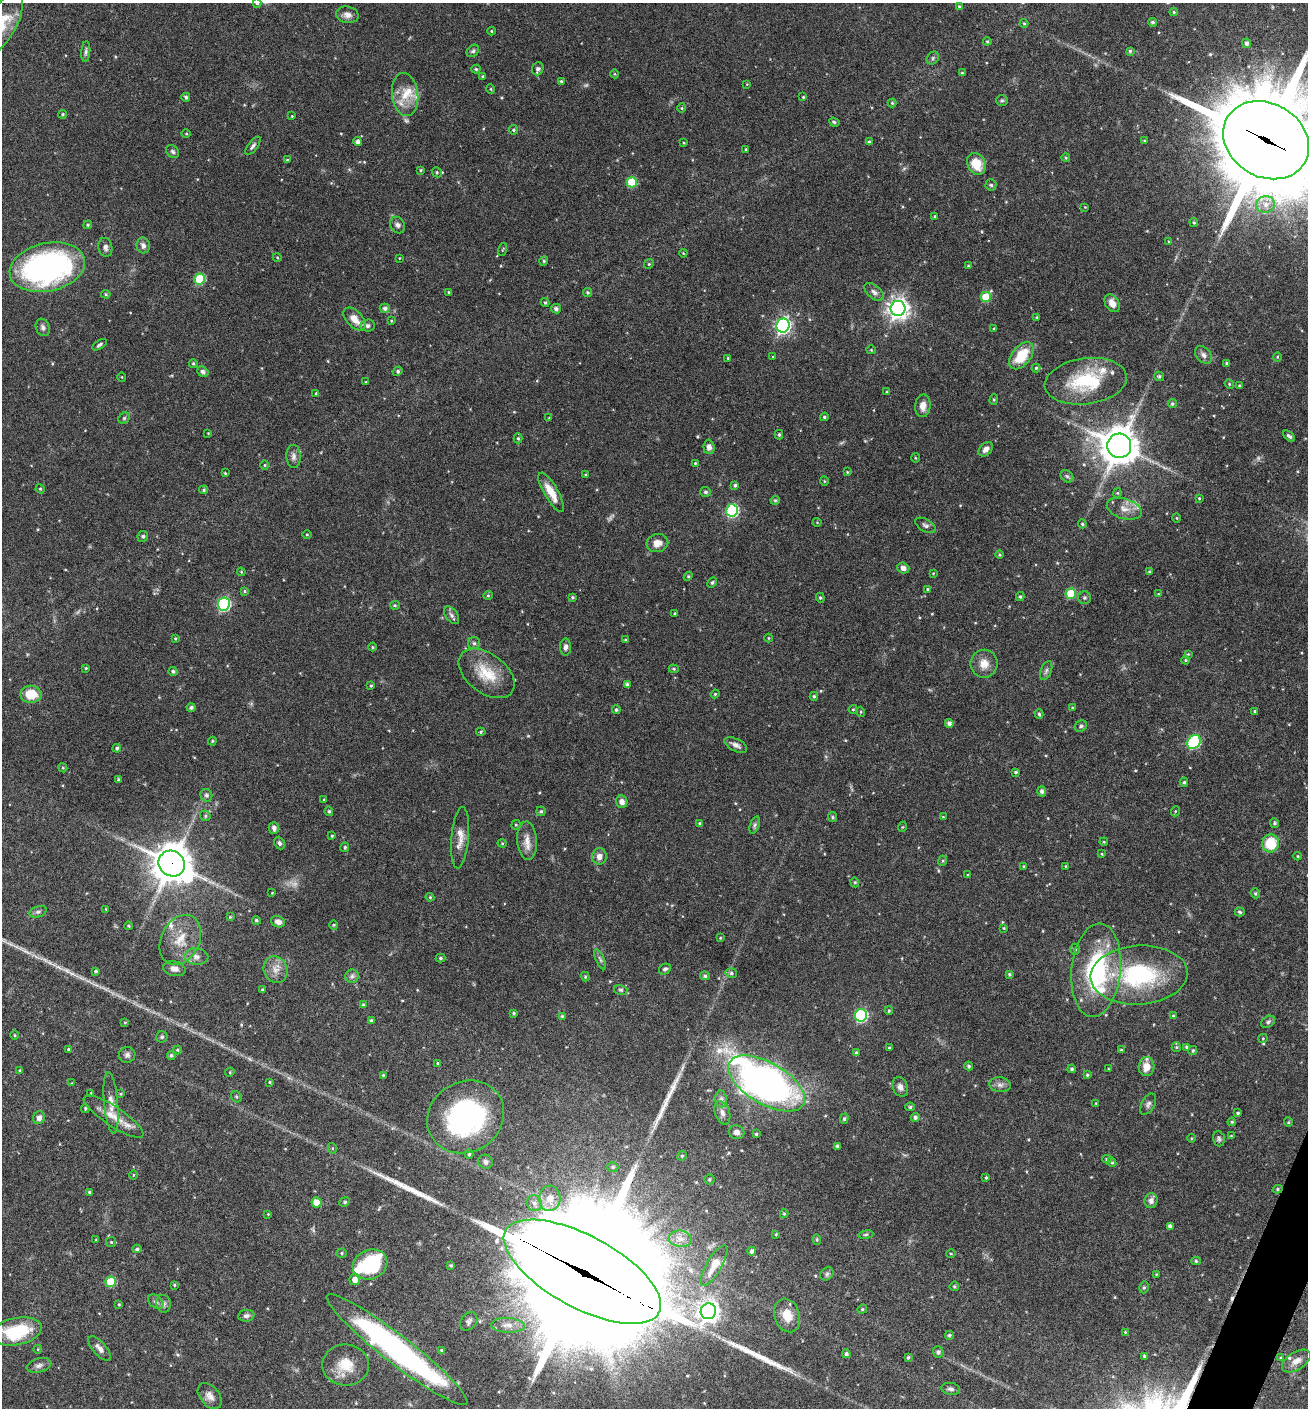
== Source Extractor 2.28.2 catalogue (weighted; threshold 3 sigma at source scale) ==
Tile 6 of 4 x 4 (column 2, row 2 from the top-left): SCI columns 1585-2890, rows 2816-4221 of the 5649 x 5635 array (HDU 1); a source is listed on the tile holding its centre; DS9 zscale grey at full resolution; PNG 1310 x 1410 px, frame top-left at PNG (2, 3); each listed source drawn as its Kron ellipse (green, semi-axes under 4 px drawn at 4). Shown black and unused: <1% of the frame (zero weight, under 5 of 9 exposures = <1% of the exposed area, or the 3 px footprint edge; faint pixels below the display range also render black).
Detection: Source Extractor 2.28.2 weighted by HDU 2 'WHT'; one run over the whole footprint, this tile lists its part. Background 0.0973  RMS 0.0036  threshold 0.0145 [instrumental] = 3 sigma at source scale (4.09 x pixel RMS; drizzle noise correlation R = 1.36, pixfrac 0.8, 0.05/0.05 arcsec/px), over >= 5 px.
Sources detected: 416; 7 too faint to see at this stretch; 1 cosmic-ray / hot-pixel residue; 3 long thin detections or spike segments (spike, bleed or trail) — neither listed nor drawn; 14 inside a brighter listed object's ellipse — not listed separately; the other 391 listed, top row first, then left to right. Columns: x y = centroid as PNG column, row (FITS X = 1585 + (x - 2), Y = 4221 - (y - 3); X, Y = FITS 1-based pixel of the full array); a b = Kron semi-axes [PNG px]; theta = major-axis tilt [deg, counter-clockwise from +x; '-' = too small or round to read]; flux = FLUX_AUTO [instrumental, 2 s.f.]
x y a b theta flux
257 3 5 4 - 0.54
959 6 3 3 - 0.34
1174 12 4 4 - 0.38
347 15 11 8 -12 1.8
1152 22 4 4 - 0.62
1024 23 4 4 - 0.32
2 24 35 14 62 9.2
491 31 4 3 - 0.27
987 41 4 4 - 0.38
1247 43 5 4 - 1
473 51 7 5 44 0.65
1130 51 4 4 - 0.47
86 52 10 4 85 0.82
933 58 7 5 49 0.65
476 69 4 4 - 0.48
538 69 6 5 - 0.95
962 73 4 4 - 0.41
615 74 4 3 - 0.25
483 76 3 3 - 0.44
561 81 4 3 - 0.43
747 84 3 3 - 0.23
491 89 5 3 - 0.32
405 94 22 13 -84 5.8
186 97 4 4 - 0.7
803 97 3 3 - 0.35
1002 100 6 5 - 0.57
892 103 4 4 - 0.38
682 108 4 4 - 0.35
62 114 4 4 - 0.42
292 116 4 4 - 0.29
834 122 5 3 - 0.59
513 130 5 4 - 0.51
186 134 4 3 - 0.27
1266 140 45 36 -31 5500
1144 141 4 3 - 0.38
358 142 4 4 - 1.2
869 142 4 4 - 0.65
684 143 4 3 - 0.31
253 146 11 4 53 0.94
746 150 3 3 - 0.45
173 152 7 5 -45 0.78
1066 158 4 3 - 0.35
287 160 3 3 - 0.4
976 164 11 9 -64 6.7
420 170 4 3 - 0.36
437 172 5 4 - 0.49
632 182 5 5 - 13
991 185 5 5 - 0.51
1266 204 9 8 - 2.5
1085 207 3 3 - 0.2
935 216 3 3 - 0.41
1194 222 5 4 - 0.44
88 225 4 4 - 0.46
398 225 9 7 -57 1.1
1168 242 4 2 - 0.25
143 245 8 6 -78 1.4
105 247 9 7 -81 1.2
502 250 6 3 71 0.28
683 253 4 3 - 0.26
277 257 4 3 - 0.29
399 258 3 2 - 0.22
544 261 5 4 - 0.44
649 264 5 4 - 0.43
968 266 4 3 - 0.29
47 267 38 24 12 89
200 279 5 5 - 18
449 292 3 3 - 0.32
587 292 4 4 - 0.53
874 292 11 6 -40 1.3
106 294 5 4 - 0.44
986 297 5 5 - 11
545 303 4 3 - 0.47
1112 303 10 6 -58 2.3
385 308 5 4 - 0.9
898 308 7 7 - 220
556 309 5 4 - 0.97
1037 317 3 3 - 0.38
355 319 14 8 -46 3.7
391 321 3 3 - 0.3
368 326 7 6 - 1.1
783 326 7 6 - 97
43 327 9 7 -70 1.1
994 329 4 3 - 0.38
99 345 8 4 33 0.67
871 350 4 4 - 0.35
1203 355 10 7 -49 1.4
1021 356 15 9 51 10
773 357 4 3 - 0.28
1277 357 5 3 - 0.3
728 358 4 4 - 0.37
193 363 4 4 - 0.48
1227 363 4 3 - 0.53
1036 368 4 4 - 0.45
398 371 5 4 - 0.58
203 372 6 5 - 1.1
1159 376 5 4 - 0.55
122 377 5 3 - 0.23
1086 381 41 23 8 23
366 382 4 3 - 0.25
1229 384 5 4 - 0.39
1239 386 3 3 - 0.39
887 392 3 3 - 0.38
316 393 4 4 - 0.31
994 400 5 4 - 0.43
1172 404 5 4 - 0.59
923 406 11 7 83 2.8
824 417 4 3 - 0.51
124 418 6 5 - 0.56
549 418 4 4 - 0.23
208 433 3 3 - 0.22
779 435 5 4 - 0.57
1289 436 7 4 -41 0.86
518 438 5 4 - 0.47
1119 446 12 12 - 720
709 447 7 5 -87 1.6
986 449 8 5 45 1.7
293 456 11 7 -88 1.5
915 458 5 3 - 0.33
695 463 3 3 - 0.29
265 465 4 4 - 0.37
847 472 4 3 - 0.31
225 473 4 3 - 0.32
585 475 4 3 - 0.36
1067 476 7 5 -43 0.74
824 481 4 3 - 0.27
735 485 4 4 - 0.69
40 489 5 4 - 0.38
204 490 4 4 - 0.52
551 492 22 7 -60 4.9
705 492 5 5 - 0.69
1117 493 5 4 - 0.41
1199 498 4 4 - 0.36
775 500 5 4 - 0.37
1124 509 18 10 -17 3.5
732 510 6 6 - 38
1177 518 5 3 - 0.28
817 522 4 4 - 0.3
1082 524 4 4 - 0.45
925 525 11 6 -31 0.95
307 534 4 3 - 0.32
143 536 6 5 - 0.66
657 543 11 9 10 2.9
999 555 4 4 - 0.42
903 568 6 5 - 1.3
241 572 4 3 - 0.32
1149 572 4 3 - 0.46
933 573 4 3 - 0.27
688 576 5 4 - 0.42
712 582 6 4 62 0.5
927 589 4 3 - 0.33
244 591 4 4 - 0.4
1071 593 5 5 - 11
1158 594 3 3 - 0.28
488 595 5 4 - 0.39
1020 596 4 3 - 0.53
572 597 3 3 - 0.45
820 598 5 4 - 0.42
1085 598 6 6 - 0.7
224 604 6 6 - 49
395 605 5 4 - 0.36
675 613 4 3 - 0.44
452 615 10 6 -54 1.2
175 638 3 2 - 0.34
768 638 4 3 - 0.25
625 640 4 3 - 0.3
474 643 6 6 - 0.74
373 647 4 4 - 0.35
566 647 8 5 88 1.2
1188 654 4 4 - 0.31
1186 660 4 3 - 0.4
984 664 14 13 - 3.9
86 668 4 3 - 0.4
674 669 5 4 - 0.43
173 671 4 4 - 0.71
1046 671 10 5 68 0.89
487 673 32 19 -37 10
627 685 4 3 - 1
371 686 4 3 - 0.39
31 694 10 8 0 6.9
715 694 4 4 - 0.33
814 696 4 4 - 0.49
191 707 4 4 - 0.7
1072 708 3 3 - 0.31
853 709 4 4 - 0.33
616 710 4 4 - 0.58
1255 711 3 3 - 0.39
861 712 5 3 - 0.33
1039 714 4 3 - 0.52
949 723 4 4 - 1.2
1081 726 6 5 - 0.64
481 732 4 4 - 0.48
212 741 4 3 - 0.36
1194 742 8 6 54 38
736 745 12 6 -27 1.4
117 748 4 4 - 0.61
63 768 4 3 - 0.36
1016 772 4 3 - 0.46
118 779 4 3 - 0.47
1184 782 4 4 - 0.51
1042 791 5 4 - 0.87
206 795 6 6 - 0.88
324 800 3 3 - 0.37
622 802 6 5 - 1.7
329 811 5 4 - 0.53
541 811 5 4 - 0.46
1176 811 5 3 - 0.32
205 816 5 5 - 0.54
832 817 5 4 - 0.44
943 817 4 3 - 0.33
700 823 4 3 - 0.57
1274 823 5 4 - 0.58
516 825 5 4 - 0.41
755 825 9 4 72 0.71
902 827 5 3 - 0.3
274 828 6 5 - 1.2
332 836 4 3 - 0.38
460 838 31 8 85 3.8
527 841 19 10 -86 3.3
1104 842 4 3 - 0.29
279 843 6 5 - 0.83
502 843 4 4 - 0.4
1271 843 9 8 - 10
345 847 5 4 - 0.51
1102 854 4 3 - 0.32
599 856 8 7 - 2.1
1298 856 4 4 - 0.37
942 861 5 3 - 0.37
172 863 14 12 -36 830
1024 866 3 3 - 0.38
1065 866 4 2 - 0.21
968 875 3 3 - 0.3
855 882 5 4 - 0.43
272 893 3 3 - 0.24
1255 893 5 4 - 0.54
430 897 4 4 - 0.32
106 909 4 2 - 0.22
38 912 9 5 20 0.83
1240 912 5 3 - 0.57
230 917 4 4 - 0.32
256 920 4 4 - 0.57
278 922 7 5 -19 1.7
334 925 4 4 - 0.33
128 926 4 3 - 0.35
1004 928 4 3 - 0.31
720 938 4 3 - 0.32
180 940 26 19 63 8.1
1075 949 5 5 - 0.54
196 957 12 8 -2 1.9
440 958 5 4 - 0.53
600 959 11 4 -66 0.74
174 969 11 7 -12 1.7
665 969 6 5 - 0.83
275 970 13 11 -64 3.1
1096 970 47 24 84 40
96 971 4 3 - 0.6
731 973 6 4 -14 0.71
1009 974 3 3 - 0.46
1139 975 48 29 4 36
352 976 7 6 - 0.97
705 976 5 4 - 0.55
585 977 5 4 - 0.42
263 990 4 3 - 0.55
621 990 7 5 -14 0.56
363 1005 4 4 - 0.5
889 1011 4 3 - 0.43
513 1013 4 3 - 0.48
861 1015 6 6 - 41
562 1016 4 4 - 0.45
1173 1016 4 3 - 0.42
371 1021 4 3 - 0.74
125 1022 4 3 - 0.37
1268 1022 7 5 32 0.72
14 1035 4 3 - 0.31
162 1037 5 5 - 0.56
1263 1038 4 4 - 0.32
1176 1047 5 4 - 0.41
1187 1047 4 4 - 0.78
889 1048 3 3 - 0.35
69 1049 4 3 - 0.51
177 1050 4 4 - 0.38
1121 1050 4 4 - 0.43
1193 1051 4 4 - 0.48
856 1053 4 3 - 0.49
127 1055 8 8 - 1.1
171 1055 4 4 - 0.65
437 1063 4 3 - 0.3
969 1066 4 4 - 0.55
1146 1067 9 8 - 4
1072 1069 4 4 - 0.56
1108 1069 4 2 - 0.25
20 1070 3 3 - 0.3
230 1072 5 4 - 0.33
383 1075 3 3 - 0.31
1087 1075 4 4 - 0.39
270 1082 4 4 - 0.39
72 1083 4 4 - 0.24
766 1083 42 21 -30 170
1000 1085 11 7 -8 1.4
900 1087 10 7 -70 1.6
91 1093 3 3 - 0.24
121 1094 4 3 - 0.39
236 1097 6 5 - 0.58
721 1099 8 6 -89 1
111 1103 31 7 -85 3.1
1096 1103 3 3 - 0.24
1148 1104 11 6 61 1.1
910 1107 4 4 - 0.48
85 1108 4 3 - 0.41
722 1113 12 7 -70 1.6
1238 1113 4 3 - 0.47
114 1116 35 9 -33 5.4
466 1117 40 35 32 63
915 1117 4 4 - 0.88
39 1118 6 6 - 1.5
844 1119 5 4 - 0.56
1232 1122 4 4 - 0.42
1288 1122 4 4 - 0.36
737 1132 8 7 - 1.5
756 1134 3 3 - 0.36
1231 1136 3 3 - 0.29
1191 1138 4 3 - 0.27
1219 1139 8 5 -75 0.74
837 1146 4 3 - 0.69
332 1148 5 3 - 0.34
469 1154 4 4 - 0.55
682 1156 5 4 - 0.4
1107 1159 4 4 - 0.49
485 1162 7 7 - 1.2
1112 1162 5 4 - 0.43
613 1167 5 4 - 0.59
133 1175 4 3 - 0.31
986 1177 3 3 - 0.34
709 1179 5 5 - 0.51
1278 1189 5 4 - 0.49
90 1192 3 3 - 0.56
550 1198 13 10 86 3.5
1151 1201 7 6 - 1.4
317 1202 5 5 - 4.6
345 1202 5 4 - 0.47
534 1203 8 7 - 1.4
268 1214 4 3 - 0.24
784 1214 4 4 - 0.38
1170 1226 4 4 - 1.2
776 1234 3 3 - 0.34
866 1235 7 4 9 0.52
680 1239 11 8 -6 2.3
817 1239 5 4 - 0.43
96 1240 4 2 - 0.28
111 1242 5 5 - 0.43
137 1249 4 4 - 0.57
752 1251 4 4 - 0.9
342 1253 5 4 - 0.43
951 1254 5 3 - 0.32
1196 1261 5 4 - 0.48
370 1264 18 14 24 22
451 1265 4 4 - 0.45
714 1265 23 7 60 4.2
582 1272 87 36 -28 22000
827 1274 7 5 46 0.75
1156 1274 3 3 - 0.25
355 1279 6 5 - 2.5
111 1282 5 5 - 13
174 1285 3 3 - 0.35
954 1286 5 5 - 0.53
1144 1287 6 4 75 0.58
156 1302 8 6 -39 1.1
119 1304 4 3 - 0.31
164 1304 9 7 -80 0.98
862 1309 5 4 - 0.46
708 1311 8 7 - 200
787 1315 17 12 -72 5.6
246 1316 8 5 8 1.2
469 1321 10 7 52 1.1
508 1325 17 7 -3 2.8
16 1331 26 13 12 21
1125 1332 4 4 - 0.33
949 1335 4 4 - 0.56
100 1348 15 6 -49 1.8
38 1349 4 3 - 0.27
397 1350 88 14 -38 110
442 1351 4 4 - 0.67
938 1352 5 5 - 0.85
846 1354 4 4 - 0.86
1144 1356 4 4 - 0.55
908 1357 4 3 - 0.46
1281 1358 4 3 - 0.46
1296 1361 16 9 32 2.8
39 1365 13 7 15 1.4
346 1365 23 20 -4 8
951 1389 9 6 -8 1.1
210 1396 15 9 -50 2.2
Overlapping masked pixels (flux is a lower limit): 4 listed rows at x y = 1266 140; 172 863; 1278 1189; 582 1272
Isophote crosses this tile's border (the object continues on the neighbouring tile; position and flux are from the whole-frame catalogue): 5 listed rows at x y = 257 3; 2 24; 1266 140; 16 1331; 397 1350